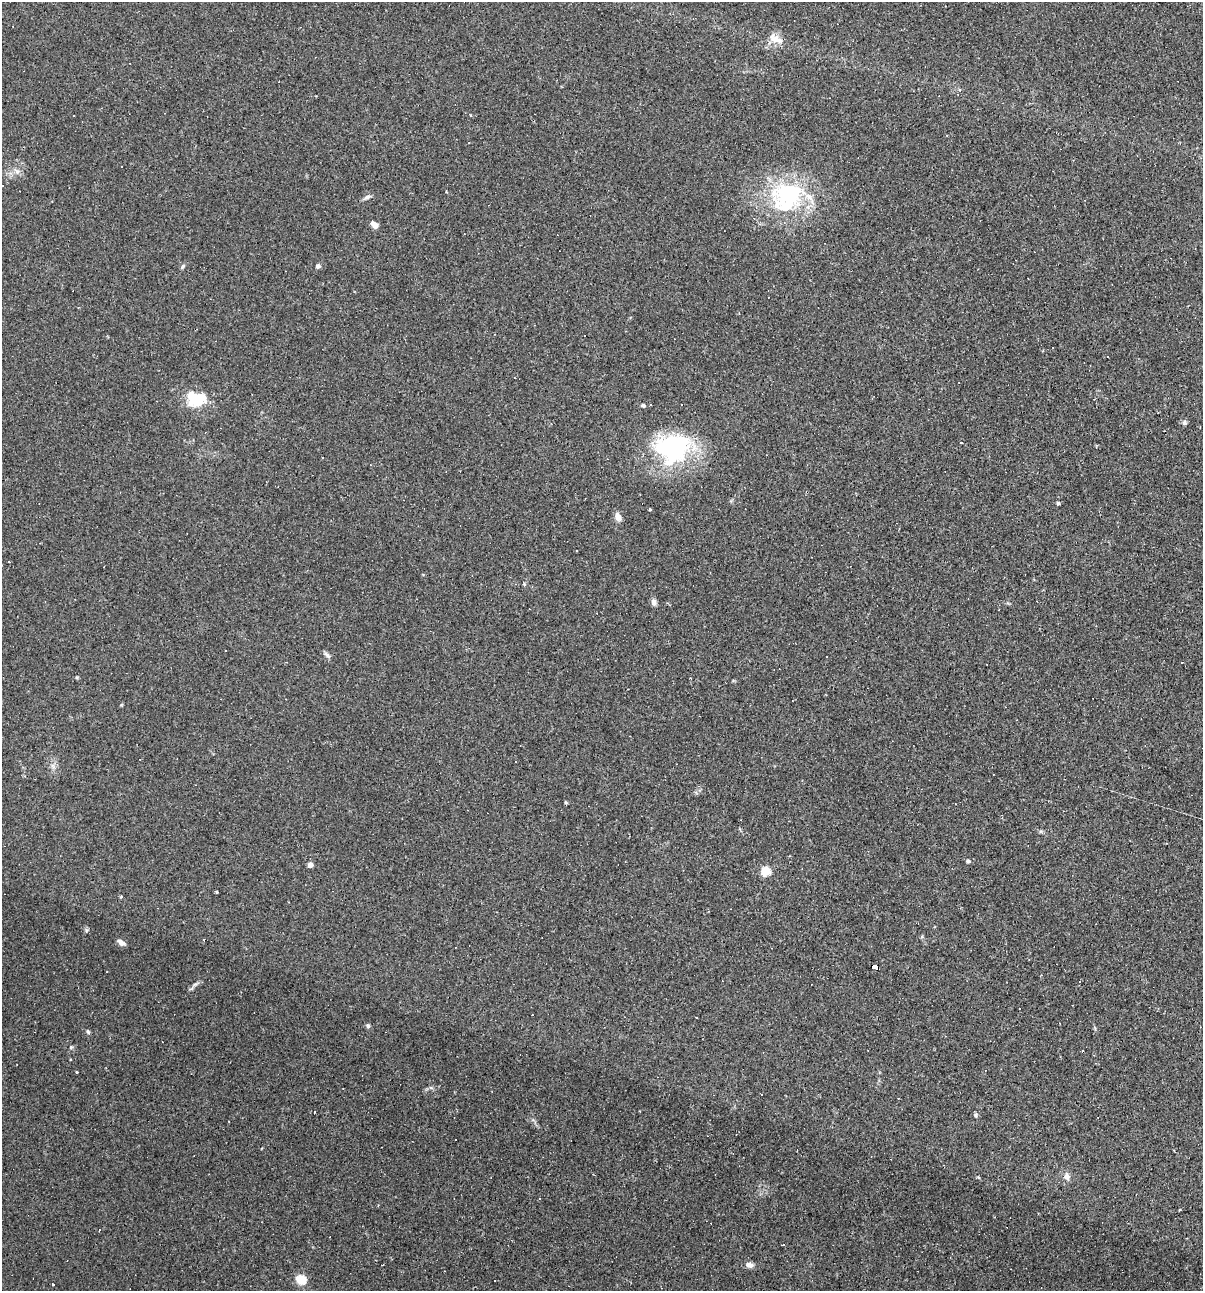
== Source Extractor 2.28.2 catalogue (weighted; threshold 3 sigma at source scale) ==
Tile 6 of 4 x 4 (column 2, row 2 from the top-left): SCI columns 1323-2523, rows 2578-3866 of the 5172 x 5154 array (HDU 1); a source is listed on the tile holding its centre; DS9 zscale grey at full resolution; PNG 1205 x 1293 px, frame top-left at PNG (2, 2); no overlay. Shown black and unused: <1% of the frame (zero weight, under 2 of 3 exposures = <1% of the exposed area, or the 3 px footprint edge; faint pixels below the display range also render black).
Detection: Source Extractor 2.28.2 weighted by HDU 2 'WHT'; one run over the whole footprint, this tile lists its part. Background 0.0888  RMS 0.0065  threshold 0.0292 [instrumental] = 3 sigma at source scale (4.5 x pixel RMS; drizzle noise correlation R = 1.50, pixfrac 1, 0.05/0.05 arcsec/px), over >= 5 px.
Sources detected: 90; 1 inside a brighter object's white glare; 45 cosmic-ray / hot-pixel residue — not listed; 1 inside a brighter listed object's ellipse — not listed separately; the other 43 listed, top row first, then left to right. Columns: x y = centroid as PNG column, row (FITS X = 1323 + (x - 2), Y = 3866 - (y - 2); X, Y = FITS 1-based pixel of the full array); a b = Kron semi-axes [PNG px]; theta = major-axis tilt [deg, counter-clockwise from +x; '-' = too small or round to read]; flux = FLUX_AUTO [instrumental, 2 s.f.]
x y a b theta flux
777 39 18 11 -25 6.8
17 171 8 5 -30 2.1
788 194 48 32 4 67
367 197 10 5 21 1.9
374 225 10 6 -43 3.6
1195 248 3 2 - 0.37
318 266 5 5 - 1.9
182 267 7 4 47 1.1
584 336 3 3 - 4.4
1107 357 3 3 - 6.4
196 399 20 14 -6 24
643 405 6 5 - 1.3
1184 423 6 5 - 1.7
961 443 3 2 - 0.62
673 447 43 34 5 80
1058 503 4 4 - 0.91
650 509 3 3 - 0.68
618 517 10 8 -77 3.6
524 584 5 4 - 0.71
654 602 7 6 - 2.6
327 655 10 5 -48 1.8
77 677 5 4 - 0.68
566 802 4 3 - 0.82
968 861 5 4 - 1.2
310 865 4 4 - 5.5
766 871 5 5 - 33
217 892 4 3 - 0.6
121 897 3 3 - 0.89
121 942 9 5 -35 3.1
875 967 5 4 - 73
1041 975 3 3 - 0.55
195 984 8 4 35 1.4
696 1017 3 3 - 1.4
368 1026 6 5 - 1.3
88 1032 6 4 -62 0.97
71 1047 5 5 - 0.74
762 1094 3 2 - 0.7
976 1115 6 5 - 0.96
1067 1176 10 8 -70 3
978 1177 4 4 - 0.75
749 1265 10 6 -10 3
301 1279 5 5 - 39
53 1284 3 3 - 4.1
Overlapping masked pixels (flux is a lower limit): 1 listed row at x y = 875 967
Unlisted compact peaks at least as high as the median listed source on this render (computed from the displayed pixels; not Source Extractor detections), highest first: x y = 86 930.